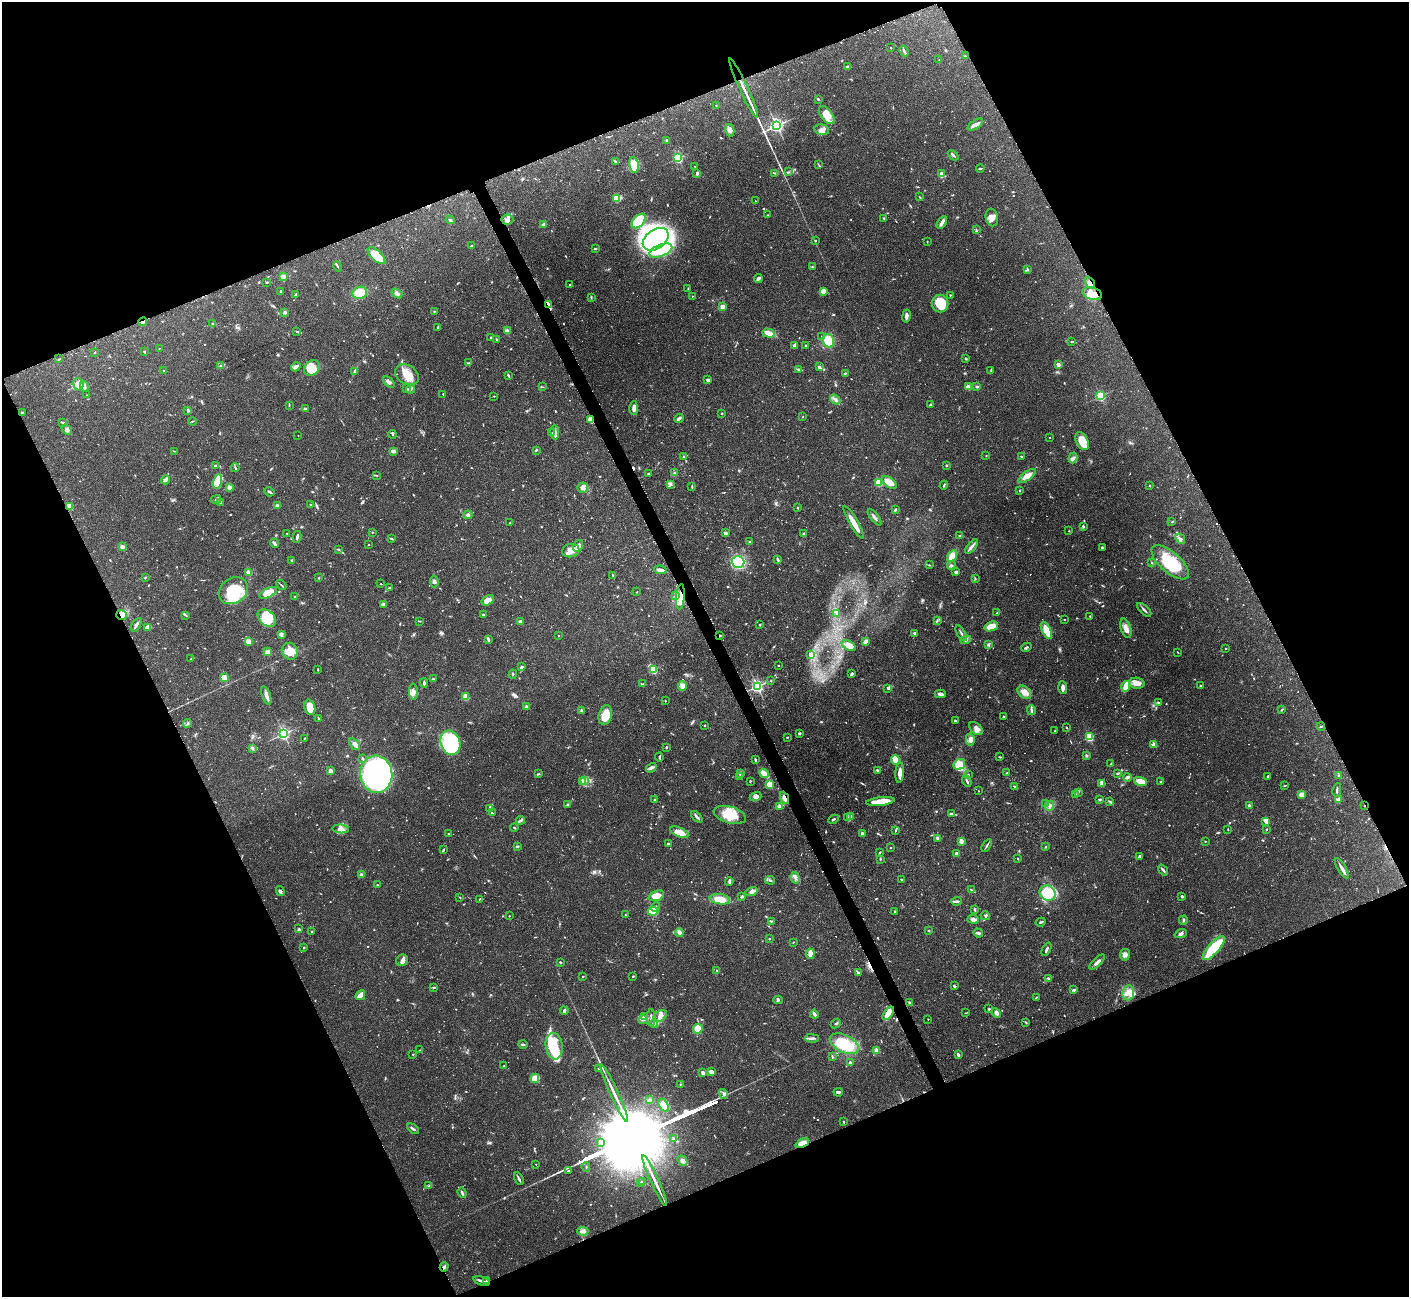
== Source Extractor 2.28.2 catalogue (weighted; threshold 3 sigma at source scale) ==
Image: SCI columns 18-5642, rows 172-5349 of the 5652 x 5640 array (HDU 1 of 3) = the unmasked area's bounding box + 8 px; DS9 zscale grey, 4 x 4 block average (1 PNG px = mean of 4 x 4 image px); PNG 1411 x 1299 px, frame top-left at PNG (2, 2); each listed source drawn as its Kron ellipse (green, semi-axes under 4 px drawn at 4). Shown black and unused: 44% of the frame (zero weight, under 2 of 3 exposures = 2% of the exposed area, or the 3 px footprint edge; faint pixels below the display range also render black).
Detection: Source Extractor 2.28.2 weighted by HDU 2 'WHT'. Background 0.135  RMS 0.005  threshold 0.0227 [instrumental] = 3 sigma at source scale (4.5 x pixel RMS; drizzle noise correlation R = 1.50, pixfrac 1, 0.05/0.05 arcsec/px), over >= 5 px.
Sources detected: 1047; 17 too faint to see at this stretch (4 x 4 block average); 4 inside a brighter object's white glare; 24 cosmic-ray / hot-pixel residue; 2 long thin detections or spike segments (spike, bleed or trail) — neither listed nor drawn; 13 coinciding with a brighter row at this scale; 54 inside a brighter listed object's ellipse — not listed separately; of the other 933, all 500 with FLUX_AUTO >= 1.75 (the completeness limit of this list) listed and drawn (433 fainter detections not listed), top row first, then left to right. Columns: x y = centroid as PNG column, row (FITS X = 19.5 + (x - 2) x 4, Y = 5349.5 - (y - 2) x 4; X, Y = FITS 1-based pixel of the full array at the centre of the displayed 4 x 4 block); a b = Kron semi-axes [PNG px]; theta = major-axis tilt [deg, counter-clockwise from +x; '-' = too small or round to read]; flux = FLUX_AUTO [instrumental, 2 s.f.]
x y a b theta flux
891 48 2 2 - 4.4
904 51 5 2 - 4.5
965 56 2 2 - 2
939 60 2 2 - 1.8
847 66 3 2 - 4.1
744 88 33 2 -65 43
818 99 3 2 - 2.9
716 105 2 2 - 2
827 115 10 5 -52 39
975 125 9 3 33 15
777 126 2 2 - 1100
730 130 6 4 -75 16
822 130 7 5 -13 15
666 140 2 2 - 11
953 155 6 2 -42 5.3
678 158 2 2 - 420
615 161 2 2 - 3.4
634 165 8 5 -80 61
819 165 3 2 - 1.9
695 167 2 2 - 2
980 168 4 2 - 3.6
788 172 3 2 - 2.7
697 173 3 2 - 5.1
775 173 3 2 - 3.1
942 173 4 3 - 10
919 197 2 2 - 2
617 198 3 3 - 48
755 201 2 2 - 2.2
767 215 2 2 - 1.9
992 217 9 6 -78 20
884 218 2 2 - 2.1
450 220 4 2 - 4
507 220 6 5 - 11
639 221 9 5 48 160
942 222 7 2 58 17
544 224 3 2 - 6.3
976 230 3 2 - 2.9
656 239 14 9 36 620
815 241 2 2 - 2.8
927 241 2 2 - 2
472 246 2 2 - 2.5
595 249 3 2 - 2.7
661 251 12 6 21 48
376 256 11 5 -42 94
338 266 5 2 - 3
812 267 2 2 - 2
1027 269 3 2 - 3.2
283 277 2 2 - 100
758 278 4 3 - 7.7
267 282 2 2 - 2.5
1090 283 6 2 -61 5.8
570 284 2 2 - 2.2
688 289 3 2 - 2.1
281 291 2 2 - 2.9
823 291 3 3 - 16
360 293 7 6 - 60
397 293 6 3 -38 9.7
296 294 4 3 - 4.4
1092 294 10 6 -15 33
950 295 2 2 - 1.9
692 296 2 2 - 2.4
591 297 3 2 - 2.8
940 304 9 8 - 85
548 305 4 2 - 6.9
722 307 2 2 - 58
434 311 3 2 - 2.4
285 312 3 3 - 5.7
906 316 6 3 80 12
143 322 4 2 - 11
212 324 3 2 - 3.2
438 328 4 2 - 2.8
297 331 3 2 - 3.8
507 331 4 3 - 7.8
768 333 6 3 -17 33
822 336 2 2 - 2.1
491 338 2 2 - 5.9
497 340 3 2 - 6
828 341 7 6 - 56
1071 341 3 2 - 2.2
794 345 3 2 - 9.7
806 346 2 2 - 3.3
159 348 2 2 - 1.9
95 352 3 2 - 1.8
144 352 2 2 - 2.7
966 358 2 2 - 14
59 359 3 2 - 2.2
468 363 2 2 - 2.1
1058 364 2 2 - 48
220 366 4 2 - 2.6
296 367 5 3 - 10
819 367 3 2 - 7.1
312 368 9 7 45 48
799 369 3 2 - 5.1
163 371 2 2 - 2.1
991 371 3 2 - 3.2
354 372 2 2 - 1.8
845 373 3 2 - 2.9
407 375 13 9 -31 46
508 375 4 2 - 3.3
708 380 3 2 - 7.7
389 382 7 3 -41 7.6
78 384 6 5 - 23
84 386 5 3 - 10
542 387 3 2 - 1.9
968 387 2 2 - 70
977 387 3 2 - 3.3
407 389 4 2 - 2.8
410 389 5 2 - 8.1
443 394 2 2 - 1.8
87 395 2 2 - 1.8
494 396 2 2 - 2.2
1100 396 2 2 - 350
835 400 6 2 -38 7.1
289 405 3 2 - 2
930 405 3 2 - 4
634 408 7 4 -90 13
305 409 2 2 - 7.8
188 410 3 2 - 4.3
22 412 2 2 - 2.3
722 413 2 2 - 8
802 417 2 2 - 1.9
679 418 5 2 - 9.1
590 420 4 3 - 17
192 421 4 2 - 2.6
63 422 3 2 - 3.4
67 430 6 3 -40 9.6
555 432 7 2 -88 8.5
552 433 2 2 - 1.8
392 434 4 2 - 3
298 435 2 2 - 2
1050 437 2 2 - 2.1
1082 441 10 6 -64 49
536 450 3 2 - 4
174 451 4 2 - 2.1
393 451 3 2 - 14
986 456 2 2 - 1.8
683 457 3 2 - 3.3
1022 457 3 2 - 3.3
1073 458 5 3 - 7.8
215 465 4 2 - 3
946 466 2 2 - 2.6
235 468 4 2 - 3.9
674 473 2 2 - 3.4
648 474 3 2 - 3
377 475 3 2 - 1.9
1027 476 10 3 36 25
165 480 5 3 - 7.8
217 481 7 4 75 33
889 482 8 4 -36 35
879 483 2 2 - 170
671 484 4 2 - 5.9
944 485 4 2 - 3.5
692 486 4 2 - 2.7
1150 486 2 2 - 2.2
229 487 4 3 - 8
583 488 5 5 - 15
1020 490 2 2 - 2
269 492 5 2 - 6.2
216 499 5 2 - 3.4
221 502 3 2 - 2.8
310 505 2 2 - 5.2
69 506 4 2 - 39
277 506 2 2 - 24
798 508 3 2 - 2.8
895 510 3 2 - 3.3
468 515 5 2 - 5.2
875 517 9 2 -52 9
1172 522 4 2 - 2.2
510 523 3 2 - 1.9
854 523 19 3 -60 48
1083 527 4 2 - 4.1
1069 531 2 2 - 1.8
372 532 2 2 - 2.2
287 533 2 2 - 2.8
725 533 3 2 - 12
804 533 3 2 - 3.3
960 536 2 2 - 1.8
297 537 6 2 80 6.3
391 539 3 2 - 3.3
1180 539 5 2 - 5.3
750 542 3 2 - 2.4
274 543 5 2 - 10
368 544 2 2 - 2.1
578 546 6 4 56 12
122 547 2 2 - 56
971 547 9 2 52 8.7
1102 547 2 2 - 3.4
338 549 4 2 - 2.4
571 551 9 6 13 29
952 556 6 4 58 32
778 560 4 2 - 5.9
292 561 4 2 - 3.4
738 562 6 6 - 300
1170 562 23 10 -41 160
1151 563 3 2 - 2
929 565 2 2 - 2
951 565 4 3 - 6.2
660 570 6 3 -8 9.7
249 572 2 2 - 82
956 572 3 3 - 5.4
613 576 4 2 - 2.3
145 577 3 2 - 2.4
319 578 2 2 - 1.9
975 578 3 2 - 2.7
434 582 6 3 -84 7.3
381 584 2 2 - 1.8
281 585 6 2 -44 3.5
389 587 2 2 - 2.5
233 591 15 12 36 120
636 592 2 2 - 1.9
268 593 10 4 26 42
294 596 2 2 - 2.4
675 596 3 2 - 3.8
680 597 13 4 86 36
488 600 7 4 31 17
383 604 3 2 - 3.7
1144 610 9 2 -44 7
837 613 3 2 - 2.9
997 613 2 2 - 3.8
122 615 5 5 - 17
186 615 4 2 - 2.7
484 615 4 2 - 3.4
1090 616 2 2 - 2.3
267 618 10 7 -38 86
1064 619 2 2 - 2
420 621 3 2 - 1.9
520 621 3 2 - 11
937 621 4 2 - 3.3
136 625 7 2 60 7.8
760 625 2 2 - 3.1
991 626 7 4 21 49
147 627 4 3 - 13
1126 628 10 5 -72 19
1047 630 9 4 -65 64
914 633 3 2 - 3.9
961 633 8 2 -60 6.3
281 634 4 3 - 7
720 635 3 2 - 2.6
558 636 2 2 - 1.8
488 639 4 2 - 6.8
966 640 5 3 - 5.8
249 641 4 2 - 19
865 641 4 2 - 13
849 645 7 4 -30 21
989 645 4 2 - 3.7
1026 647 5 2 - 3.5
1226 648 2 2 - 2.4
290 651 8 8 - 46
267 652 3 2 - 20
1178 652 2 2 - 1.9
810 655 4 2 - 5.8
191 659 2 2 - 1.8
778 665 2 2 - 2.5
521 667 4 2 - 5.9
318 669 2 2 - 3
653 670 2 2 - 230
513 674 4 2 - 3
852 674 3 2 - 5.9
224 677 2 2 - 130
433 679 2 2 - 9.2
771 681 3 2 - 1.9
424 683 4 2 - 5.6
1137 683 8 5 -9 23
643 684 3 2 - 2.5
682 686 5 4 - 17
757 686 2 2 - 680
1126 686 5 2 - 60
1200 686 3 2 - 3.1
888 688 3 3 - 5.1
1063 688 6 2 -86 15
413 692 8 4 -88 17
1024 692 8 5 -41 22
940 694 5 3 - 11
266 696 10 3 -70 16
466 697 4 3 - 19
665 701 2 2 - 1.8
1158 702 4 2 - 2.9
310 707 8 5 -75 45
527 707 2 2 - 51
1282 709 2 2 - 1.8
1031 710 5 2 - 5.7
582 711 2 2 - 31
605 715 10 6 77 53
1004 717 4 2 - 2
319 719 2 2 - 1.8
955 721 3 2 - 3
188 723 4 2 - 5.5
704 725 2 2 - 2.2
1321 726 4 2 - 2.9
1066 727 3 2 - 2.2
976 729 8 5 -42 15
1055 731 3 2 - 3.3
799 733 3 2 - 4.2
283 734 2 2 - 770
787 737 2 2 - 2.1
1089 737 2 2 - 250
304 738 2 2 - 2.5
970 739 6 4 -80 13
450 743 12 9 -71 400
355 744 7 4 -52 12
1154 744 2 2 - 52
666 747 2 2 - 5.3
252 749 3 3 - 5.4
1086 755 2 2 - 22
659 757 4 2 - 4.1
1000 757 3 2 - 2.3
362 758 2 2 - 2
755 759 3 2 - 4
895 760 5 2 - 74
959 764 6 5 - 53
1111 764 3 2 - 2.7
651 768 6 3 32 9.2
878 770 3 2 - 6.3
330 771 3 3 - 15
740 773 3 2 - 2.3
764 773 5 2 - 76
900 773 10 3 87 26
1007 773 2 2 - 2.4
1118 773 3 3 - 3.6
376 774 18 16 -84 1200
538 774 4 2 - 3.3
968 775 2 2 - 2.7
1338 775 3 2 - 2.3
1268 776 3 2 - 2.5
740 777 2 2 - 2.1
1127 777 4 3 - 8.3
585 781 2 2 - 2.5
750 781 2 2 - 2.6
967 781 6 2 -67 7.2
1141 781 7 4 -18 32
1161 781 3 2 - 2.9
582 782 3 2 - 3.8
1102 783 4 4 - 14
770 784 2 2 - 180
1015 786 3 2 - 3.2
1284 786 3 2 - 2.2
1337 790 7 2 79 4.8
978 791 2 2 - 2.2
1078 792 3 2 - 3.4
1076 795 2 2 - 2.7
1302 795 3 3 - 26
755 797 6 3 18 12
785 798 6 2 -66 17
1099 799 3 2 - 3.8
655 800 2 2 - 3.5
1339 800 3 2 - 16
1109 801 3 2 - 2.9
880 802 14 3 6 57
1045 803 2 2 - 2
567 805 3 2 - 2.4
1249 805 2 2 - 7.9
779 806 3 3 - 11
1050 806 5 2 - 6.5
1365 806 2 2 - 2.1
489 809 3 2 - 2
492 813 2 2 - 2.8
951 814 2 2 - 8.2
730 815 16 8 -15 66
697 817 7 2 -46 7.4
850 817 3 2 - 3.3
848 818 4 2 - 4
833 819 5 2 - 4.5
521 820 4 3 - 5.3
1266 821 4 3 - 18
514 828 4 2 - 2.7
341 829 8 3 -6 12
1228 829 2 2 - 2
1267 829 2 2 - 2.6
896 830 4 2 - 2.9
679 832 10 4 -22 47
863 833 3 2 - 9.4
448 834 3 2 - 3.3
938 838 4 3 - 12
961 841 4 3 - 11
1205 841 2 2 - 2.1
668 844 2 2 - 4.4
987 845 7 2 56 4.6
517 846 3 2 - 4.8
1046 847 2 2 - 2.2
890 848 2 2 - 3.2
443 850 3 2 - 3.3
879 852 3 2 - 2.1
956 853 4 2 - 4.3
1140 856 3 3 - 5.9
880 859 3 2 - 2.8
1018 859 2 2 - 2.4
1342 868 11 3 -59 13
1163 870 6 2 -52 6.3
362 875 2 2 - 43
795 878 6 3 -73 8.7
901 879 2 2 - 2.1
770 880 5 2 - 4
729 881 4 3 - 5.2
377 885 3 2 - 2.7
971 889 2 2 - 2.3
280 891 5 3 - 6.5
752 892 6 3 15 11
1047 893 8 7 - 98
656 896 8 5 21 32
741 896 3 3 - 3.9
1182 896 3 2 - 4.3
460 897 2 2 - 1.8
479 899 4 2 - 1.8
720 899 10 5 -7 44
956 901 5 2 - 10
655 907 5 2 - 4.1
974 909 2 2 - 2.2
653 911 5 3 - 54
895 912 3 2 - 3.5
625 915 2 2 - 2.7
509 916 2 2 - 2.5
985 916 5 2 - 3.6
973 919 5 3 - 14
1183 920 5 2 - 3.6
771 921 2 2 - 2.5
1041 922 5 2 - 3.9
299 929 3 2 - 3.2
929 931 3 2 - 2
312 932 2 2 - 5.4
679 932 4 3 - 12
978 933 5 3 - 9.2
1181 934 6 3 23 8
769 939 2 2 - 9.4
793 942 2 2 - 1.9
304 947 2 2 - 4.3
1214 948 15 5 48 190
1046 949 7 2 65 5.9
810 954 5 2 - 36
1125 955 5 5 - 12
402 960 6 5 - 12
560 962 2 2 - 4.7
1097 962 10 3 45 12
717 970 2 2 - 3.1
858 972 4 2 - 3.1
633 976 2 2 - 2.7
583 977 2 2 - 1.8
1048 978 2 2 - 3.1
954 986 3 2 - 4.5
434 987 4 2 - 3.1
1074 990 4 2 - 5.2
1128 993 7 6 - 22
360 995 5 2 - 30
1036 997 3 2 - 1.8
778 1000 4 3 - 4.8
909 1002 3 2 - 3.3
989 1009 2 2 - 3.1
564 1011 4 2 - 5.7
888 1013 8 4 54 40
966 1013 3 2 - 1.9
996 1013 5 3 - 10
814 1014 4 3 - 7.8
660 1016 7 5 34 19
645 1017 3 2 - 3.3
651 1018 8 2 -88 8.1
928 1019 2 2 - 2.7
643 1020 5 3 - 7.7
1026 1022 3 2 - 2.5
654 1024 4 3 - 8.5
836 1024 5 2 - 4.5
698 1029 5 5 - 30
812 1038 7 2 -1 8.7
523 1044 4 2 - 4
844 1044 15 8 -26 160
554 1046 13 8 -81 160
420 1050 3 2 - 2.4
877 1051 2 2 - 84
413 1054 3 2 - 2
958 1055 4 2 - 7.7
832 1056 4 2 - 2.9
850 1063 2 2 - 7.7
504 1066 3 2 - 2
598 1069 2 2 - 3.2
711 1072 3 2 - 16
703 1073 3 3 - 8.7
535 1078 5 4 - 25
680 1084 2 2 - 2.1
838 1092 5 2 - 5.3
614 1093 31 2 -65 41
724 1094 5 3 - 6.2
649 1100 3 2 - 3.4
664 1105 7 4 -59 42
844 1122 2 2 - 2.8
413 1129 7 2 -37 6.3
674 1138 4 2 - 4
600 1142 2 2 - 16
802 1143 7 4 24 22
682 1161 5 3 - 7.7
536 1164 2 2 - 1.9
586 1167 5 2 - 2.4
569 1171 3 2 - 5.6
519 1179 7 2 -62 6.6
643 1181 2 2 - 2.2
655 1181 28 2 -65 35
640 1183 2 2 - 2.8
429 1186 3 2 - 2.4
462 1193 5 2 - 6.9
583 1231 5 3 - 9
444 1267 4 2 - 5.4
487 1280 3 2 - 2.3
481 1281 8 2 -19 13
Overlapping masked pixels (flux is a lower limit): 15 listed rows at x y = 744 88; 1090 283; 1092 294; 548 305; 143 322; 590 420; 680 597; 122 615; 720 635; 785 798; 1365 806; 802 1143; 444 1267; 487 1280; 481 1281
Diffuse or blended objects may show on this block-average render without a row.